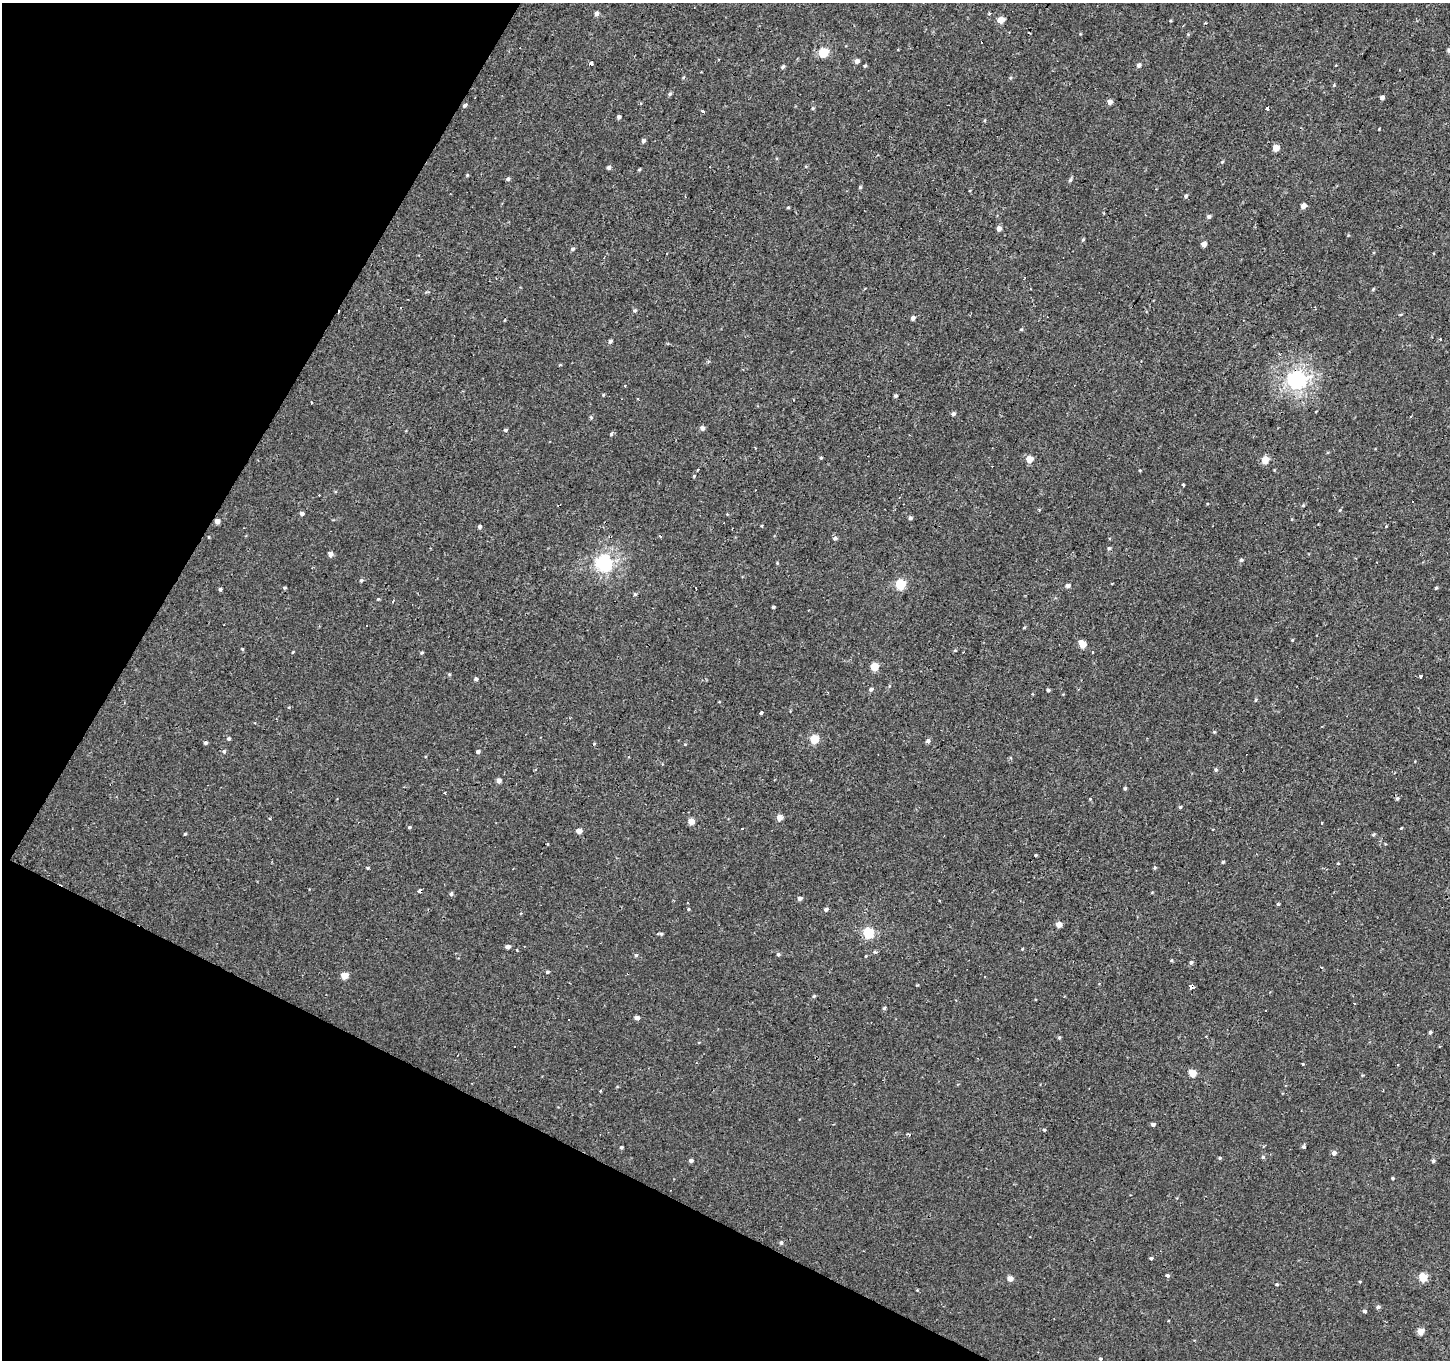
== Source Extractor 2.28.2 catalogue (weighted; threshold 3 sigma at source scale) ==
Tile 9 of 4 x 4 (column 1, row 3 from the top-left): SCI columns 2-1449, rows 1617-2974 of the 5792 x 5881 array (HDU 1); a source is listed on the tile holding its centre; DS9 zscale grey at full resolution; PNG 1452 x 1362 px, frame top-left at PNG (2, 3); no overlay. Shown black and unused: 24% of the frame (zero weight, under 2 of 3 exposures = <1% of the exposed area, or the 3 px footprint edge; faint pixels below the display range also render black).
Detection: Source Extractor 2.28.2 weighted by HDU 2 'WHT'; one run over the whole footprint, this tile lists its part. Background -5.20e-04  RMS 0.004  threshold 0.0181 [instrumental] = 3 sigma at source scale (4.5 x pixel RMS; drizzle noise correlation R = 1.50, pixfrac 1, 0.0396/0.0396 arcsec/px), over >= 5 px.
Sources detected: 203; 24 cosmic-ray / hot-pixel residue — not listed; the other 179 listed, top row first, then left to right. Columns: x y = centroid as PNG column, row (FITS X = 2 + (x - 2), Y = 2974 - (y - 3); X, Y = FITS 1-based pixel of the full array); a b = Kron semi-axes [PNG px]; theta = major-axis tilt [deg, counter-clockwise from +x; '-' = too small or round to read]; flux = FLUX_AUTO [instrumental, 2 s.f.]
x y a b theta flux
597 14 5 5 - 1.4
989 14 4 3 - 0.54
1001 20 5 4 - 6
1183 26 3 2 - 0.47
1449 50 4 4 - 1.5
823 52 5 5 - 22
857 61 5 4 - 1.8
591 64 4 3 - 4.9
1139 65 5 4 - 1.3
865 66 5 4 - 0.54
783 67 5 4 - 0.81
683 78 5 3 - 0.37
1010 78 5 5 - 0.52
670 94 5 4 - 0.78
1382 97 4 4 - 1.5
1110 102 5 4 - 2.2
465 105 5 4 - 0.78
813 108 5 4 - 0.47
1267 108 3 3 - 2.7
703 111 3 3 - 2.8
619 117 4 4 - 1.1
643 141 5 5 - 0.99
1276 148 5 4 - 5.5
1222 162 4 4 - 0.42
609 167 5 4 - 1.1
639 169 4 3 - 0.48
467 175 4 4 - 0.42
508 179 4 4 - 0.97
1070 180 6 4 77 0.82
860 187 5 4 - 0.48
1186 196 5 4 - 0.7
1303 206 5 4 - 2.6
788 207 5 3 - 0.41
1209 216 5 4 - 1
999 229 5 4 - 2
1083 240 5 4 - 0.5
1204 244 4 4 - 2.8
573 249 5 5 - 0.84
1373 289 5 4 - 0.48
634 310 5 5 - 0.66
913 318 4 4 - 1.4
1021 329 5 3 - 0.42
1440 340 4 2 - 0.65
610 341 4 4 - 1
560 365 5 3 - 0.37
1297 380 7 6 - 160
603 395 4 3 - 0.39
895 396 3 3 - 0.71
312 402 3 2 - 0.59
953 414 5 4 - 1.1
591 417 5 4 - 0.5
702 428 4 4 - 1.8
505 430 5 4 - 0.58
611 434 3 3 - 1.1
821 458 4 4 - 0.42
1029 459 5 4 - 6
1265 460 5 5 - 6.7
1140 470 4 3 - 0.34
694 476 4 3 - 0.43
1183 485 3 3 - 3.2
1303 505 5 4 - 0.44
1039 510 4 3 - 0.54
1340 510 5 3 - 0.38
301 513 5 4 - 1
727 514 4 4 - 0.31
910 518 4 4 - 0.94
217 521 4 4 - 2.4
480 527 4 4 - 0.98
660 536 3 2 - 0.81
209 537 5 3 - 0.29
835 538 6 5 - 0.86
1109 548 4 4 - 0.63
330 554 5 4 - 2
1241 560 5 4 - 0.77
604 563 6 6 - 110
777 563 4 3 - 0.34
361 580 5 4 - 0.91
900 584 5 5 - 25
1068 586 5 4 - 1.9
285 588 6 3 0 0.46
696 588 3 2 - 0.36
1436 588 4 3 - 0.49
220 589 4 4 - 0.69
635 594 5 4 - 0.57
378 599 4 4 - 0.4
393 601 4 3 - 0.63
773 607 3 3 - 2.8
1024 628 4 3 - 0.37
1292 640 4 3 - 0.31
1082 644 7 5 -57 7
242 649 4 4 - 0.39
293 652 3 3 - 0.35
1092 652 3 2 - 0.39
422 653 4 4 - 0.53
874 666 5 5 - 12
449 674 5 4 - 0.43
1421 677 3 3 - 1.1
476 679 5 4 - 0.93
871 689 5 4 - 1.1
1048 690 4 3 - 0.79
719 702 4 3 - 0.27
761 712 4 3 - 2.9
1214 732 5 3 - 0.4
229 739 4 4 - 0.83
814 739 5 5 - 13
928 741 5 5 - 1.3
205 743 4 4 - 0.89
224 751 5 5 - 0.72
478 752 4 4 - 0.96
1216 770 5 5 - 0.69
499 781 4 4 - 2
1125 788 4 3 - 0.66
445 793 3 2 - 0.81
1397 799 5 4 - 0.73
1180 807 4 4 - 0.49
779 818 5 5 - 3.3
691 821 5 4 - 4.5
409 827 4 3 - 0.51
579 831 4 4 - 2.9
185 834 4 3 - 0.37
1373 835 4 4 - 0.56
1036 855 3 3 - 0.56
1223 862 4 3 - 0.5
1338 863 4 2 - 0.3
368 868 4 3 - 0.43
1155 868 4 4 - 0.56
420 891 4 3 - 3.2
451 894 6 4 80 0.7
800 898 4 4 - 1.6
688 902 3 2 - 0.38
1278 904 4 4 - 0.5
688 909 5 3 - 0.44
826 909 5 4 - 0.89
1059 924 5 4 - 4
868 933 5 5 - 28
660 934 7 3 -7 0.72
508 947 4 4 - 1.7
1022 949 4 3 - 0.33
875 952 6 3 -18 0.52
778 954 5 5 - 0.7
636 955 4 4 - 0.66
866 956 4 3 - 0.3
1171 960 4 3 - 0.39
1191 962 5 5 - 0.84
1321 967 3 2 - 0.5
547 972 5 4 - 0.55
344 975 5 4 - 6.1
918 985 3 3 - 0.87
1192 986 4 3 - 13
814 996 4 4 - 0.52
884 1008 5 4 - 0.57
637 1018 5 4 - 1.5
1430 1032 4 4 - 0.72
1059 1037 5 3 - 0.52
515 1046 3 2 - 0.43
1303 1064 4 2 - 0.27
1398 1065 3 3 - 1.1
1192 1073 5 5 - 8
1362 1075 4 3 - 0.36
1153 1124 5 4 - 0.91
1044 1130 4 4 - 0.46
621 1147 4 3 - 0.61
1303 1147 5 5 - 0.77
1334 1153 5 5 - 1.5
1263 1157 5 5 - 0.76
1220 1158 4 4 - 0.57
691 1160 4 4 - 1.1
1433 1161 5 4 - 0.76
1393 1178 4 3 - 0.49
781 1243 5 5 - 0.78
1151 1258 4 3 - 0.61
1168 1275 5 4 - 0.69
1423 1277 5 5 - 13
1010 1278 4 4 - 3.7
1277 1284 5 4 - 0.53
1378 1307 4 4 - 1.1
1364 1311 5 4 - 0.68
1421 1331 5 4 - 5.2
1100 1358 5 3 - 0.52
Overlapping masked pixels (flux is a lower limit): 4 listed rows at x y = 1297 380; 217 521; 420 891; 1192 986
Isophote crosses this tile's border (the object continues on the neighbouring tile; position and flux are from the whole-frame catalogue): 1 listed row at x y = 1449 50